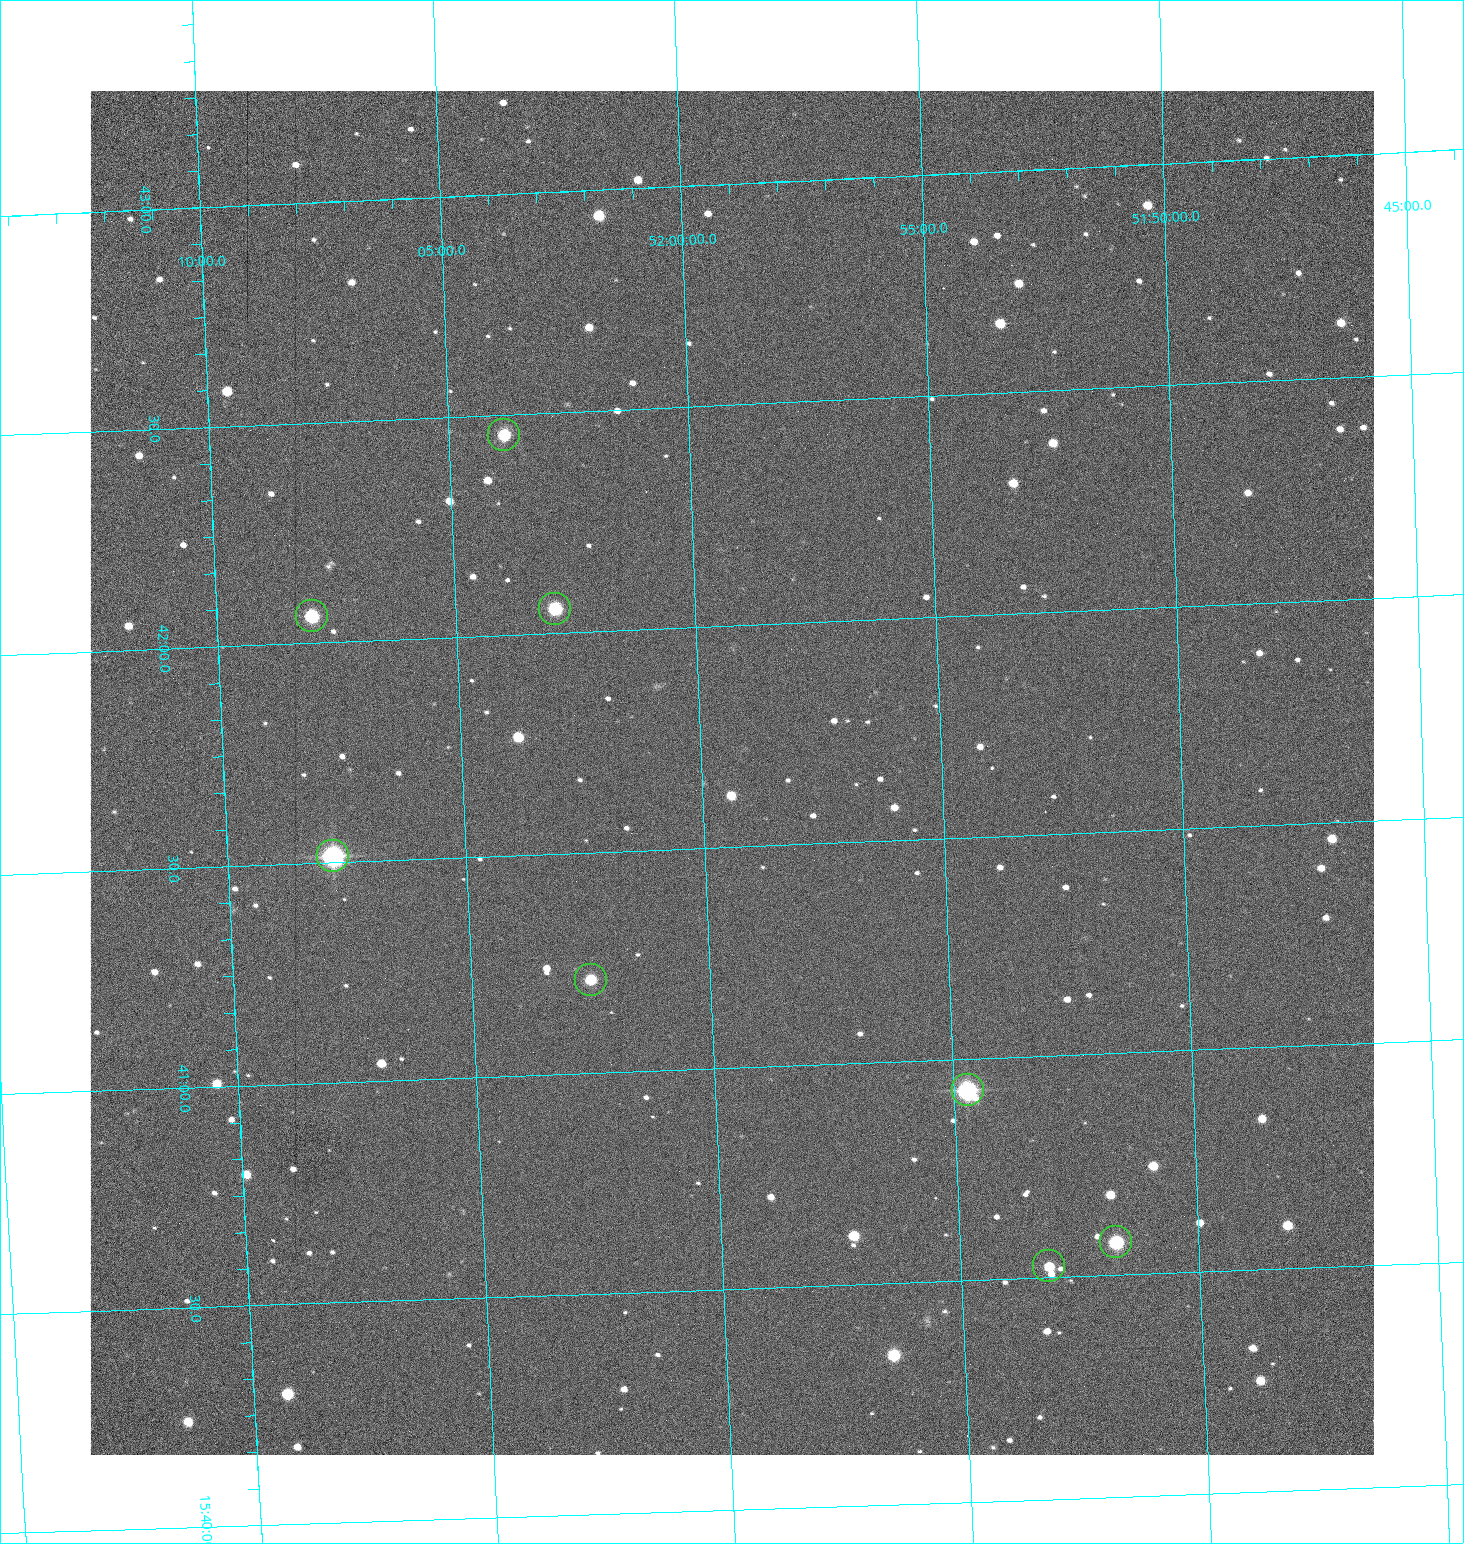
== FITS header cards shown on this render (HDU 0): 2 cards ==
NAXIS1  =                 1284 /fastest changing axis
NAXIS2  =                 1364 /next to fastest changing axis

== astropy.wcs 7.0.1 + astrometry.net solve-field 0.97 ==
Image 1284 x 1364 px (HDU 0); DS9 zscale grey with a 90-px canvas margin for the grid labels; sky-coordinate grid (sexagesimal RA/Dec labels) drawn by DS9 from the SOLVED WCS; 8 Tycho-2 reference stars matched to detected sources circled (green)
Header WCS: RA---TAN/DEC--TAN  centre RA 15:41:40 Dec +51:59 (235.42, +51.99 deg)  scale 1.26 arcsec/px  FOV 26.9' x 28.5'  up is +92 deg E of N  parity flipped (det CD > 0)
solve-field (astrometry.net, Tycho-2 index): VERIFIED the header's WCS against the Tycho-2 star catalogue (8 matches, 0 conflicts) and refined it, rather than solving blind
Solved WCS: RA---TAN-SIP/DEC--TAN-SIP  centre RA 15:41:40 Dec +51:59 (235.42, +51.99 deg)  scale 1.25 arcsec/px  FOV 26.8' x 28.5'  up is +92 deg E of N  parity flipped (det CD > 0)
The solver's refit moves the header's centre by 0.73 arcsec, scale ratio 0.9982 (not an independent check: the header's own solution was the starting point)
Tycho-2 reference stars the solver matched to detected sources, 8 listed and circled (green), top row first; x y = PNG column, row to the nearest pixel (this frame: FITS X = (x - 90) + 1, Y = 1364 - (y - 91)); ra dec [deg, ICRS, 3 dp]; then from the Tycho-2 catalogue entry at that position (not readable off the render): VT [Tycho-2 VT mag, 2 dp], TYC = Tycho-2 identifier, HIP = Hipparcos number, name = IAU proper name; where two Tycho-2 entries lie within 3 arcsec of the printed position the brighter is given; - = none
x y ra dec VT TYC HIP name
504 435 235.614 +52.064 11.61 3489-1132-1 - -
555 609 235.514 +52.049 11.19 3489-1407-1 - -
312 616 235.515 +52.133 11.12 3489-1380-1 - -
333 856 235.378 +52.130 9.31 3489-1322-1 76850 -
591 980 235.303 +52.042 11.52 3489-958-1 - -
968 1090 235.232 +51.912 9.59 3489-824-1 - -
1116 1242 235.143 +51.862 10.97 3489-1016-1 - -
1049 1266 235.131 +51.886 12.29 3489-908-1 - -